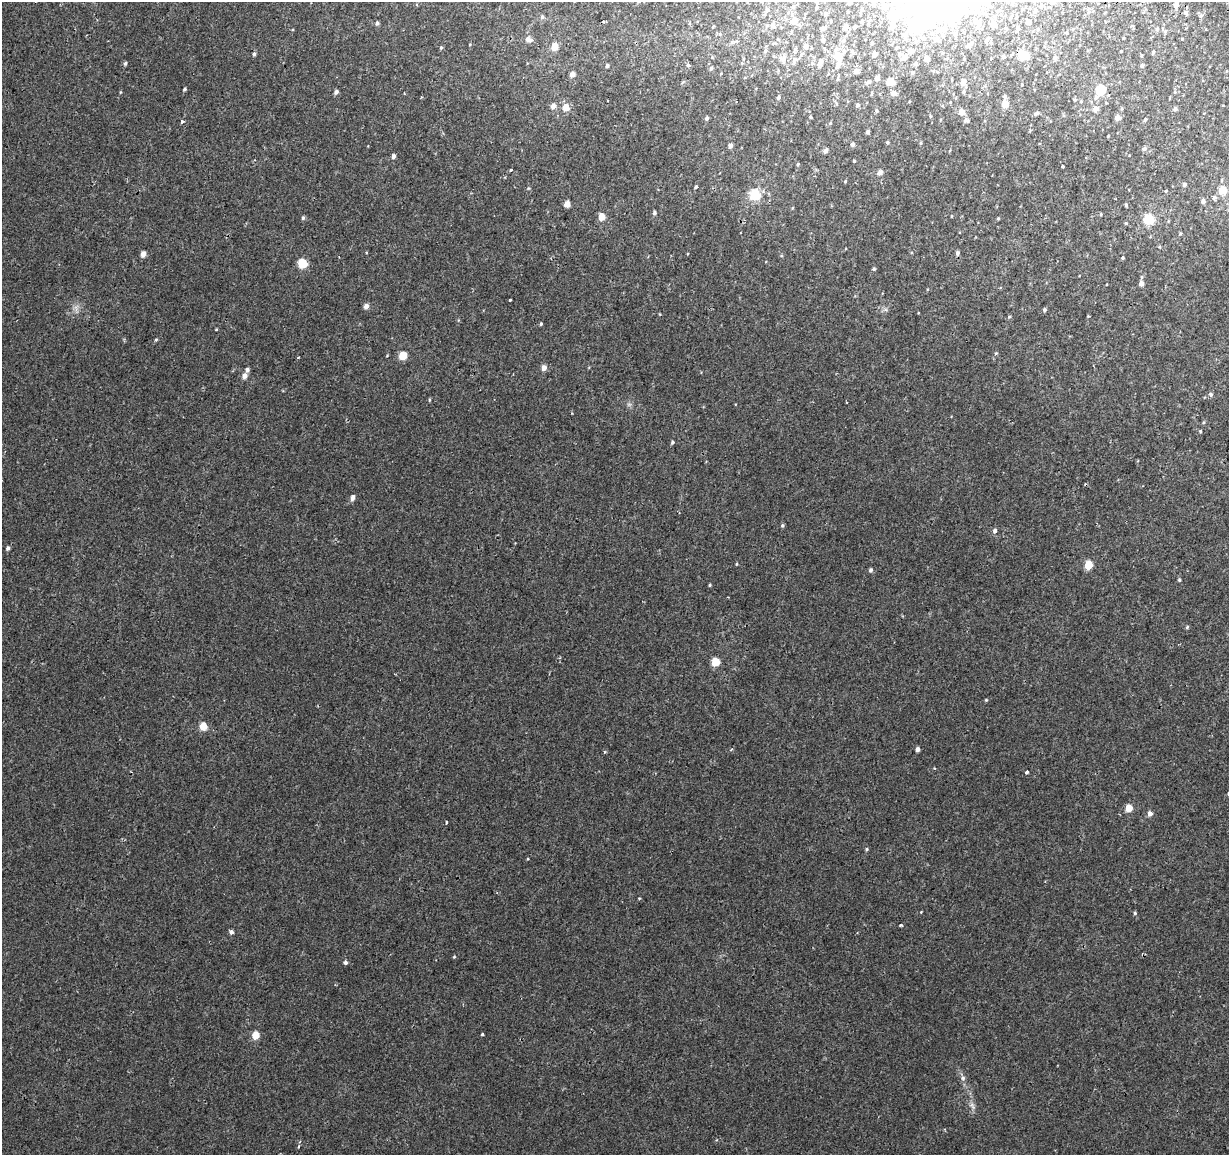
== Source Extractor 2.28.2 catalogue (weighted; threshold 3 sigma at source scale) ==
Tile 10 of 4 x 4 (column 2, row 3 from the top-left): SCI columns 1266-2492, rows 1420-2572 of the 4987 x 5206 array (HDU 1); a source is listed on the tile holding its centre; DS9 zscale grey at full resolution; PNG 1231 x 1157 px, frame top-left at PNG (2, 2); no overlay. Shown black and unused: <1% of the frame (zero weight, under 2 of 3 exposures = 3% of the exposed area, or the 3 px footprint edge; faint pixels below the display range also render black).
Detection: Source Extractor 2.28.2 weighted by HDU 2 'WHT'; one run over the whole footprint, this tile lists its part. Background 6.83e-04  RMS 0.0025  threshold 0.0114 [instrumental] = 3 sigma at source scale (4.5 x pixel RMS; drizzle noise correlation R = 1.50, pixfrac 1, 0.0396/0.0396 arcsec/px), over >= 5 px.
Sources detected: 217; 8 inside a brighter object's white glare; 3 cosmic-ray / hot-pixel residue — not listed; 3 inside a brighter listed object's ellipse — not listed separately; the other 203 listed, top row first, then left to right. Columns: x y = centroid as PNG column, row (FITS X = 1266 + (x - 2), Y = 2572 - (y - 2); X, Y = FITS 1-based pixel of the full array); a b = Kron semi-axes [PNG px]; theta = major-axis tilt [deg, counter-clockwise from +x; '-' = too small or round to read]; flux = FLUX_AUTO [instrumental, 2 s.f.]
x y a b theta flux
941 2 18 11 18 29
1052 2 5 5 - 0.59
850 3 4 3 - 0.5
873 4 8 5 -22 0.45
988 5 5 5 - 0.69
1176 5 6 5 - 1.4
884 6 4 4 - 3.5
1041 6 8 5 81 0.52
793 7 5 5 - 0.43
816 7 6 4 70 0.3
1022 9 4 3 - 0.25
767 10 6 5 - 0.64
1088 12 6 5 - 0.52
1186 12 5 5 - 0.6
825 14 4 4 - 0.64
1201 16 6 4 67 0.48
542 17 5 4 - 0.42
1010 18 4 3 - 0.22
794 21 6 5 - 2.4
831 21 3 2 - 0.21
862 21 3 3 - 0.37
1028 22 4 4 - 0.81
377 23 4 4 - 0.59
976 23 11 6 -65 1.5
772 25 8 6 -69 0.79
893 25 8 6 78 1.7
993 25 4 4 - 2.1
713 26 5 3 - 0.21
845 27 4 4 - 1.5
854 27 4 3 - 0.62
822 28 5 3 - 0.77
1018 28 5 5 - 0.39
1157 28 6 4 64 0.37
944 29 8 6 33 1.6
1038 29 5 3 - 0.22
791 31 6 3 81 0.26
1165 31 5 5 - 0.38
720 34 5 3 - 0.26
923 38 7 6 - 0.92
527 39 7 6 - 0.74
936 39 7 6 - 1
987 39 7 4 48 0.68
823 40 5 5 - 0.66
843 40 5 5 - 0.42
732 42 6 5 - 0.46
872 43 3 3 - 0.32
970 44 9 5 54 0.9
441 47 4 4 - 0.32
554 47 5 4 - 4.8
806 47 5 5 - 1.2
896 48 4 4 - 0.26
765 51 6 5 - 0.55
844 51 6 6 - 0.78
910 51 5 5 - 1.9
1121 51 3 3 - 0.23
1153 52 5 3 - 0.3
943 53 5 3 - 0.25
254 54 5 4 - 0.52
875 54 4 4 - 1.9
900 54 6 6 - 0.66
1023 55 5 5 - 14
838 56 6 5 - 4.5
1003 56 4 4 - 0.54
712 57 4 4 - 0.25
904 57 6 4 31 1.8
781 58 11 7 -38 1.2
1055 58 5 4 - 0.64
927 59 5 5 - 1.3
964 59 4 4 - 0.23
794 60 7 6 - 0.86
820 62 7 5 73 1.1
125 63 5 4 - 0.45
915 64 5 5 - 0.55
688 65 5 4 - 0.48
838 65 14 5 64 1.6
607 66 4 3 - 0.56
1142 66 5 4 - 0.4
711 68 5 5 - 0.47
856 71 5 4 - 1.3
912 72 6 5 - 0.39
572 74 4 4 - 1.8
877 78 4 4 - 1.4
868 81 7 5 49 0.48
890 82 5 5 - 6.1
963 83 7 6 - 1.3
1022 85 2 2 - 0.15
185 89 3 3 - 0.37
1101 90 11 10 - 3.9
120 92 4 3 - 0.2
336 92 4 4 - 1
964 92 6 4 72 0.38
1175 92 6 4 -72 0.26
404 93 3 2 - 0.25
894 93 5 4 - 1.7
1005 96 5 4 - 0.46
778 97 4 4 - 0.54
1075 99 4 3 - 0.29
1081 101 4 4 - 0.19
1005 104 5 4 - 5.3
857 105 4 4 - 0.7
553 106 5 5 - 1.3
566 107 5 5 - 3
1096 109 5 4 - 1.8
1175 109 5 4 - 0.64
876 111 5 4 - 0.35
962 112 5 5 - 2.1
1035 114 5 4 - 0.56
930 116 5 3 - 0.23
810 117 5 3 - 0.22
707 118 4 4 - 0.54
1118 118 4 4 - 1.8
965 120 6 6 - 0.61
1145 120 5 4 - 0.37
182 122 4 3 - 0.79
830 123 4 4 - 0.23
868 132 4 3 - 0.61
1108 136 3 2 - 0.19
887 142 4 3 - 0.32
921 143 4 4 - 0.28
853 144 4 4 - 0.65
730 146 4 4 - 1.1
1144 149 6 5 - 0.71
825 151 4 4 - 0.98
393 156 5 4 - 0.78
854 161 3 3 - 0.32
798 164 4 4 - 0.33
1062 166 3 3 - 1.1
510 170 3 3 - 0.68
879 173 5 4 - 1.6
845 181 4 3 - 0.29
1184 184 4 3 - 0.71
696 187 3 3 - 0.37
1222 190 5 5 - 5.6
1166 191 4 4 - 0.25
755 195 5 5 - 19
1214 197 4 3 - 1.3
1203 201 5 4 - 0.77
567 204 5 4 - 3.2
1126 205 4 3 - 0.36
654 213 5 4 - 0.55
1101 214 4 3 - 0.26
952 216 4 3 - 0.16
602 217 5 4 - 4.1
303 218 5 4 - 0.47
998 218 4 3 - 0.23
1149 219 5 5 - 18
1126 223 4 4 - 0.25
1180 234 4 3 - 0.22
957 253 5 4 - 0.64
143 254 4 4 - 1.7
1123 257 4 3 - 0.29
302 263 5 5 - 12
874 269 4 4 - 0.34
1141 283 4 4 - 1.4
510 300 3 3 - 0.95
366 306 5 4 - 1.5
1044 310 5 4 - 0.43
1088 316 3 3 - 0.17
1009 317 4 4 - 0.31
541 324 4 3 - 0.3
216 330 4 3 - 0.19
156 340 5 3 - 0.24
996 353 5 4 - 0.25
403 356 5 5 - 7.4
298 357 3 2 - 0.32
544 368 4 4 - 1.9
247 370 5 4 - 0.83
244 376 5 4 - 1.5
1211 395 5 5 - 0.56
429 400 4 4 - 0.28
1200 431 4 4 - 0.29
672 442 4 4 - 0.39
352 498 5 4 - 1.3
782 525 4 4 - 0.38
995 531 5 5 - 0.82
8 548 4 4 - 0.65
736 564 5 3 - 0.2
1088 565 5 5 - 7.6
871 570 5 4 - 0.57
1179 580 4 4 - 0.34
710 585 3 3 - 0.27
1187 627 4 4 - 0.34
715 662 5 5 - 8.4
986 700 4 3 - 0.24
203 726 5 5 - 5.3
917 749 4 4 - 1.1
604 752 5 3 - 0.28
1027 772 4 3 - 0.45
1129 808 5 4 - 4.1
1150 814 5 5 - 1.2
446 822 3 2 - 0.37
867 849 4 4 - 0.31
639 898 4 3 - 0.19
1135 913 4 4 - 0.33
901 925 3 3 - 0.59
231 932 5 4 - 0.72
454 957 4 4 - 0.22
345 962 4 4 - 0.61
482 1034 3 3 - 0.27
255 1035 5 4 - 5.8
963 1078 6 6 - 0.56
972 1106 12 5 -58 0.88
299 1147 5 3 - 0.34
Overlapping masked pixels (flux is a lower limit): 1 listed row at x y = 1023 55
Isophote crosses this tile's border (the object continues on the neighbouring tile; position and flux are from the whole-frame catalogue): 5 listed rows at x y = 941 2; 1052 2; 850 3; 873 4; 884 6
Unlisted compact peaks at least as high as the median listed source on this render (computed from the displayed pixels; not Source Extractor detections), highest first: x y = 921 912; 528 859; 528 188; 660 314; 934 768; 387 355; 366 253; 470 44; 918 313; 629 404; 885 309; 505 177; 792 208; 927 289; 716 1140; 688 254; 76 307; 735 404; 781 256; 458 320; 731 750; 701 372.